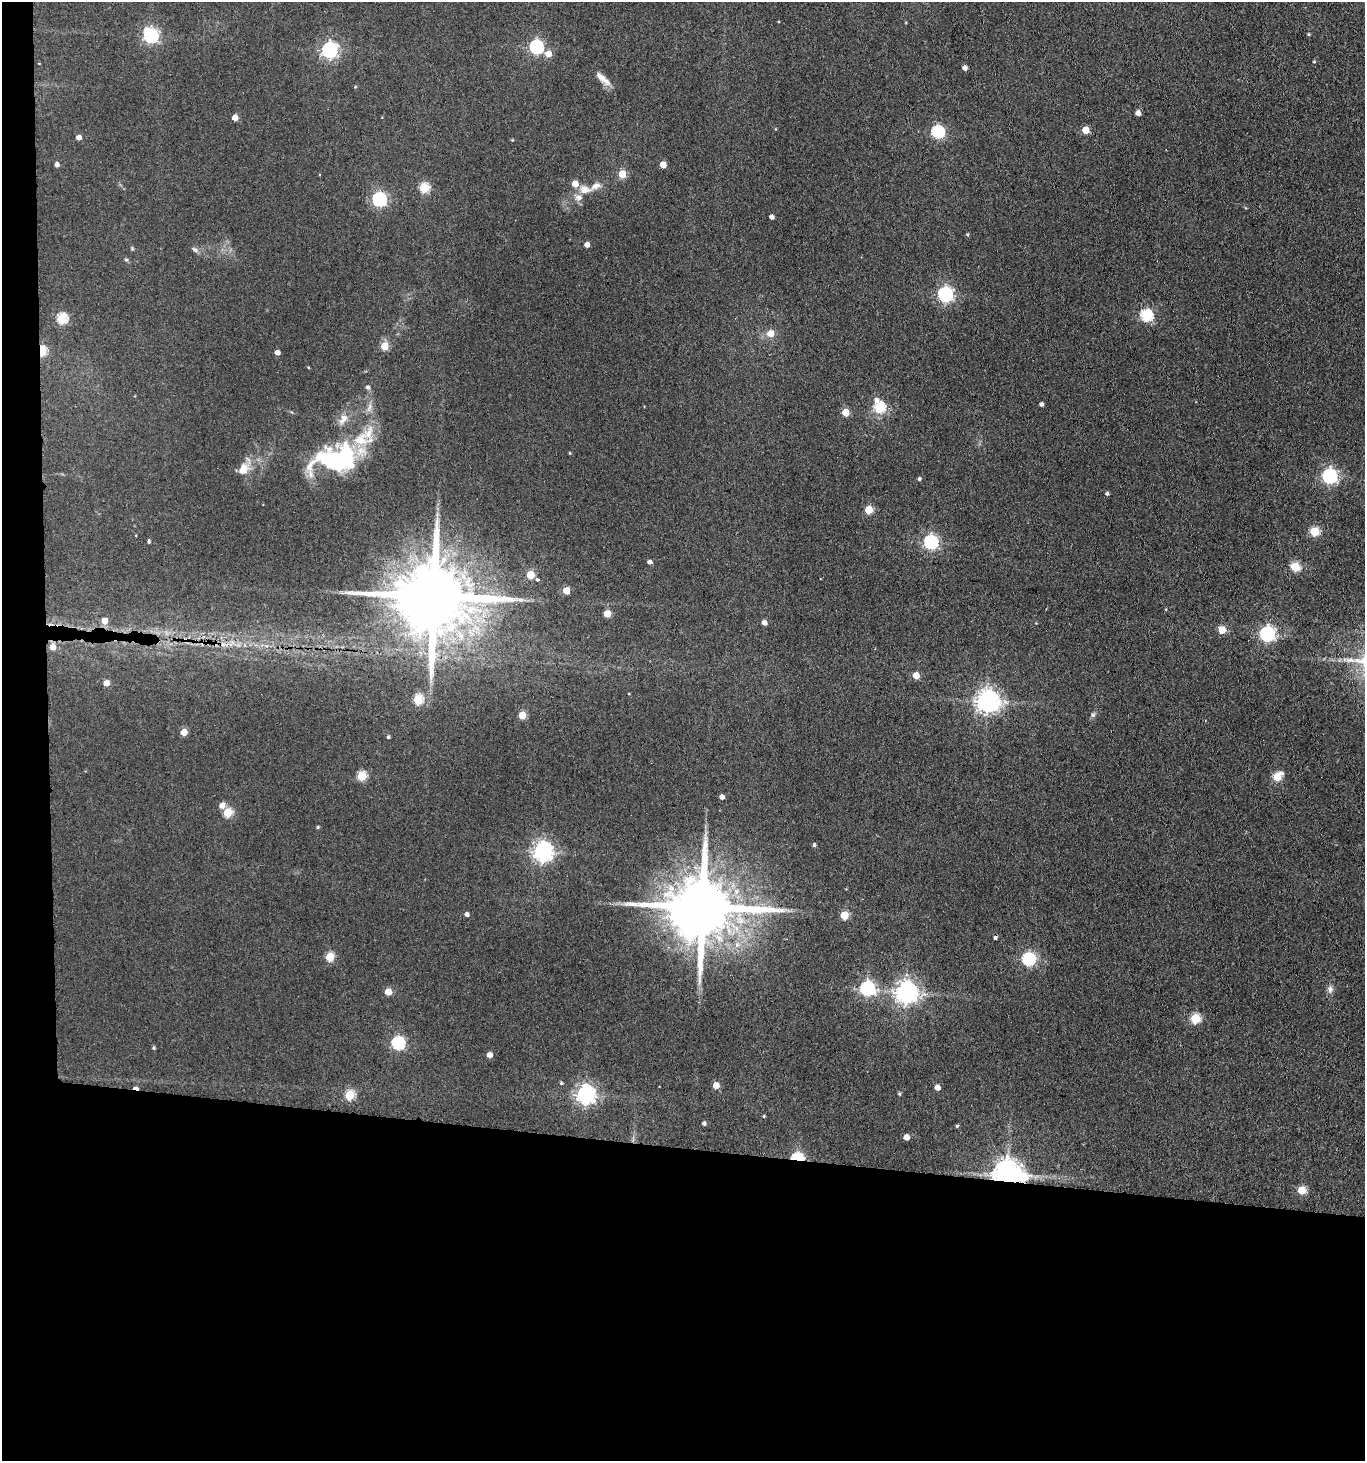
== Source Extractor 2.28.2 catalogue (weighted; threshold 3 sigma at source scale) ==
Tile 7 of 3 x 3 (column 1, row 3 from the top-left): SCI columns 219-1581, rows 6-1464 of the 4467 x 4388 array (HDU 1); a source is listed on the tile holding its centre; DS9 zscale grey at full resolution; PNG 1367 x 1463 px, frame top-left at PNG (2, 2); no overlay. Shown black and unused: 24% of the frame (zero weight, under 3 of 4 exposures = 5% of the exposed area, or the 3 px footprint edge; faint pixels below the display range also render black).
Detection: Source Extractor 2.28.2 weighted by HDU 2 'WHT'; one run over the whole footprint, this tile lists its part. Background 0.0656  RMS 0.0068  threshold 0.0304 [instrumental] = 3 sigma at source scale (4.5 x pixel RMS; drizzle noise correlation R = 1.50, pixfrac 1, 0.05/0.05 arcsec/px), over >= 5 px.
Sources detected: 116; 2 cosmic-ray / hot-pixel residue — not listed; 3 inside a brighter listed object's ellipse — not listed separately; the other 111 listed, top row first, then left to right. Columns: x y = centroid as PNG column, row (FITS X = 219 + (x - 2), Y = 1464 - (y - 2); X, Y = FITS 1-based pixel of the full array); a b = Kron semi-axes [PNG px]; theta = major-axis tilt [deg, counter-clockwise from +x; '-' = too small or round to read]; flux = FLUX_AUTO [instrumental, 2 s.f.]
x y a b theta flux
1309 34 4 4 - 0.68
151 36 7 6 - 140
536 47 6 6 - 120
329 50 7 6 - 200
548 54 6 6 - 6.5
1314 62 4 3 - 0.58
965 68 4 4 - 3
602 78 24 7 -42 6.4
355 87 5 3 - 0.53
1138 113 5 4 - 3.8
235 118 5 4 - 8.1
1085 130 5 5 - 13
938 132 6 6 - 88
79 137 4 4 - 4.7
512 140 3 3 - 0.55
57 165 5 4 - 2.6
663 165 5 4 - 9.5
622 174 5 5 - 20
575 184 5 5 - 8.5
424 188 6 6 - 28
585 190 17 10 -8 6.6
379 200 6 6 - 130
772 217 4 4 - 2.8
967 234 4 4 - 0.81
587 245 4 4 - 3.8
132 249 6 4 -71 0.81
195 250 11 5 -34 1.9
126 260 6 4 0 0.87
945 294 6 6 - 170
1146 315 6 6 - 73
62 319 6 5 - 50
771 333 6 5 - 11
384 346 5 5 - 18
42 351 5 4 - 37
277 352 4 4 - 4.3
308 367 4 3 - 0.52
368 387 7 6 - 1.6
876 400 6 6 - 2.9
1041 404 4 4 - 2.3
879 407 5 5 - 56
369 408 14 5 70 3
845 413 5 5 - 15
343 419 17 9 56 6.2
368 433 25 13 70 16
569 453 4 3 - 0.58
334 459 52 27 9 93
244 468 25 12 58 10
1329 476 6 6 - 170
919 479 4 4 - 1.2
1107 493 4 4 - 1.3
868 510 5 5 - 22
1314 531 5 5 - 35
149 541 3 3 - 1.1
931 542 6 6 - 150
650 562 4 4 - 2.6
1295 567 6 5 - 33
530 575 5 5 - 20
537 580 4 3 - 5.2
566 590 5 4 - 12
434 596 22 18 -4 9700
1166 609 4 3 - 0.51
607 614 5 5 - 14
105 621 5 5 - 7.7
764 623 5 4 - 3.9
1222 630 5 5 - 15
1267 634 6 6 - 170
185 640 7 4 -18 1.5
223 645 7 6 - 2.5
52 647 6 6 - 5.8
916 675 5 5 - 11
106 683 5 5 - 5.8
418 700 5 5 - 40
987 701 7 7 - 570
522 715 5 5 - 19
1093 715 6 5 - 1.4
184 732 5 5 - 13
388 737 5 4 - 1
361 776 5 5 - 33
1277 777 6 5 - 27
722 797 4 4 - 3.3
222 806 8 6 37 4
227 813 5 5 - 31
318 827 4 4 - 0.91
814 845 5 4 - 1.4
543 852 7 7 - 380
702 907 20 16 -2 7500
467 914 5 4 - 2
844 916 5 5 - 21
330 957 5 5 - 24
1028 959 6 6 - 100
867 989 7 6 - 140
1330 989 10 8 -84 2.9
388 992 5 5 - 13
906 993 7 7 - 540
1195 1019 5 5 - 37
398 1043 6 6 - 110
153 1048 4 4 - 0.88
489 1055 5 5 - 4.4
561 1083 4 4 - 0.97
716 1085 5 5 - 11
937 1088 5 4 - 5.4
899 1094 4 4 - 0.98
349 1095 5 5 - 35
585 1095 7 7 - 340
764 1116 4 4 - 0.69
704 1123 5 4 - 1.4
957 1126 4 4 - 0.95
906 1137 5 4 - 7.7
798 1158 7 5 -12 80
1007 1175 9 8 - 1100
1301 1190 5 5 - 19
Overlapping masked pixels (flux is a lower limit): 6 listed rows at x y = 42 351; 434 596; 185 640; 702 907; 798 1158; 1007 1175